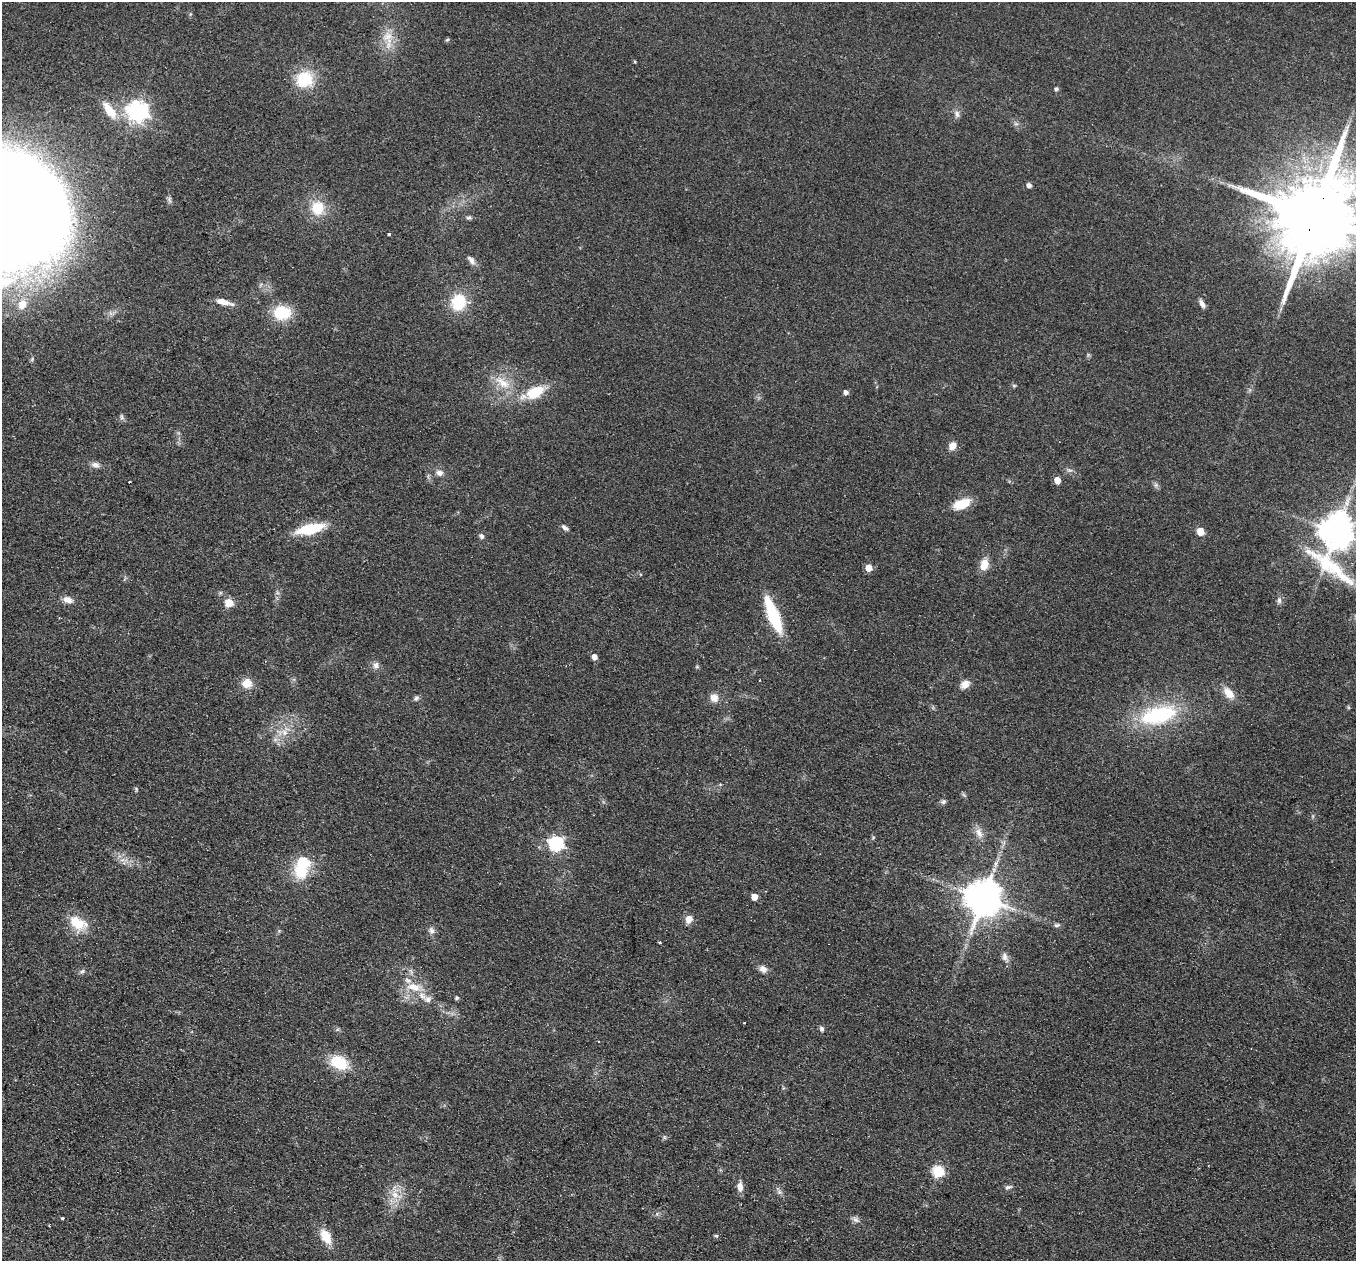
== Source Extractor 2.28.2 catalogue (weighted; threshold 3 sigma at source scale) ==
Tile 7 of 4 x 4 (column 3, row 2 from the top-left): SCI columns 2733-4086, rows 2836-4094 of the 5464 x 5543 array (HDU 1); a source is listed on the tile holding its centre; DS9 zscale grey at full resolution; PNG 1358 x 1263 px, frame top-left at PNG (2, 2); no overlay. Shown black and unused: <1% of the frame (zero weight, under 2 of 3 exposures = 3% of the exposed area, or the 3 px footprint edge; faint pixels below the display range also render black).
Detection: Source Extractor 2.28.2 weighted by HDU 2 'WHT'; one run over the whole footprint, this tile lists its part. Background 0.114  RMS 0.011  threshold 0.0476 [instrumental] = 3 sigma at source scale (4.5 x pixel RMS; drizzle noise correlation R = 1.50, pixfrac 1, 0.05/0.05 arcsec/px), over >= 5 px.
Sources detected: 89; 1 inside a brighter object's white glare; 2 cosmic-ray / hot-pixel residue — not listed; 2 inside a brighter listed object's ellipse — not listed separately; the other 84 listed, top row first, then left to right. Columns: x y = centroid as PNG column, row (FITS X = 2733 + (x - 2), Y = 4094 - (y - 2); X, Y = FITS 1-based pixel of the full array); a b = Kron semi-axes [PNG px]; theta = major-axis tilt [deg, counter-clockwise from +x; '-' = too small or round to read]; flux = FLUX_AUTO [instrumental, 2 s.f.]
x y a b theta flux
388 36 15 12 38 14
447 40 6 3 19 1.3
635 62 4 3 - 0.97
304 79 15 14 - 45
1056 89 4 4 - 2.6
109 110 20 9 -52 22
137 112 8 7 - 640
957 114 11 7 -75 4
1016 124 7 4 -18 2
1029 185 5 4 - 4.3
318 208 15 14 - 27
2 209 85 73 -15 3500
1316 215 33 28 -42 20000
469 217 8 5 6 2.1
389 234 3 3 - 3.6
471 260 13 6 -52 5.1
223 302 19 6 -14 11
459 302 17 16 - 38
22 304 11 10 - 12
1202 304 11 5 -61 4.6
282 313 16 13 0 41
503 383 26 11 -36 21
535 392 21 13 26 31
846 392 5 5 - 4.5
122 417 9 5 -68 2.2
952 446 10 8 51 7.5
95 465 12 7 -7 5
440 473 8 7 - 5.1
1057 480 5 5 - 13
129 482 2 2 - 0.88
1156 485 6 6 - 2.5
962 504 14 8 20 29
565 528 10 5 -36 3.2
310 529 25 9 13 46
1200 531 5 5 - 22
1337 532 17 11 83 2200
481 536 8 6 -73 2.7
984 564 12 8 76 14
869 568 5 5 - 15
68 600 12 7 -20 7.1
1279 600 9 6 -90 3.1
229 603 5 5 - 34
773 616 29 8 -68 89
59 617 3 2 - 0.85
594 657 5 5 - 7
376 665 9 8 - 4.8
697 667 6 4 -19 1.2
247 683 12 11 - 12
965 684 9 8 - 9.7
1229 693 15 9 -49 13
416 698 8 6 45 2.5
714 698 10 9 - 8.7
1159 715 49 26 13 87
284 732 9 8 - 6.9
943 802 8 6 9 2.4
979 833 15 9 -66 7.8
556 844 7 6 - 200
122 860 7 4 18 2.9
302 868 29 17 72 42
754 897 5 5 - 13
983 898 10 10 - 2900
689 919 9 8 - 8.3
78 923 23 14 -29 26
1057 925 9 5 8 2.4
431 930 9 7 -64 3.8
660 943 3 3 - 7.2
1005 957 14 7 -68 5.2
763 969 10 8 -25 5.4
82 971 7 5 43 2.2
414 987 23 11 -10 18
457 998 5 5 - 1.9
428 999 10 8 21 4.8
822 1029 6 5 - 3.3
339 1062 19 13 -27 36
664 1137 6 4 -71 1.4
938 1172 6 6 - 87
740 1187 11 6 -87 7.7
1008 1187 10 5 16 2.7
779 1192 8 6 -21 2.9
396 1195 18 10 -28 13
62 1218 3 3 - 1
856 1220 10 7 -32 3.7
326 1236 17 10 -59 20
716 1236 5 4 - 1.6
Overlapping masked pixels (flux is a lower limit): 1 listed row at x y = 1316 215
Isophote crosses this tile's border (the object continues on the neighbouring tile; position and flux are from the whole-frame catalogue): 3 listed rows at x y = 2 209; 1316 215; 1337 532